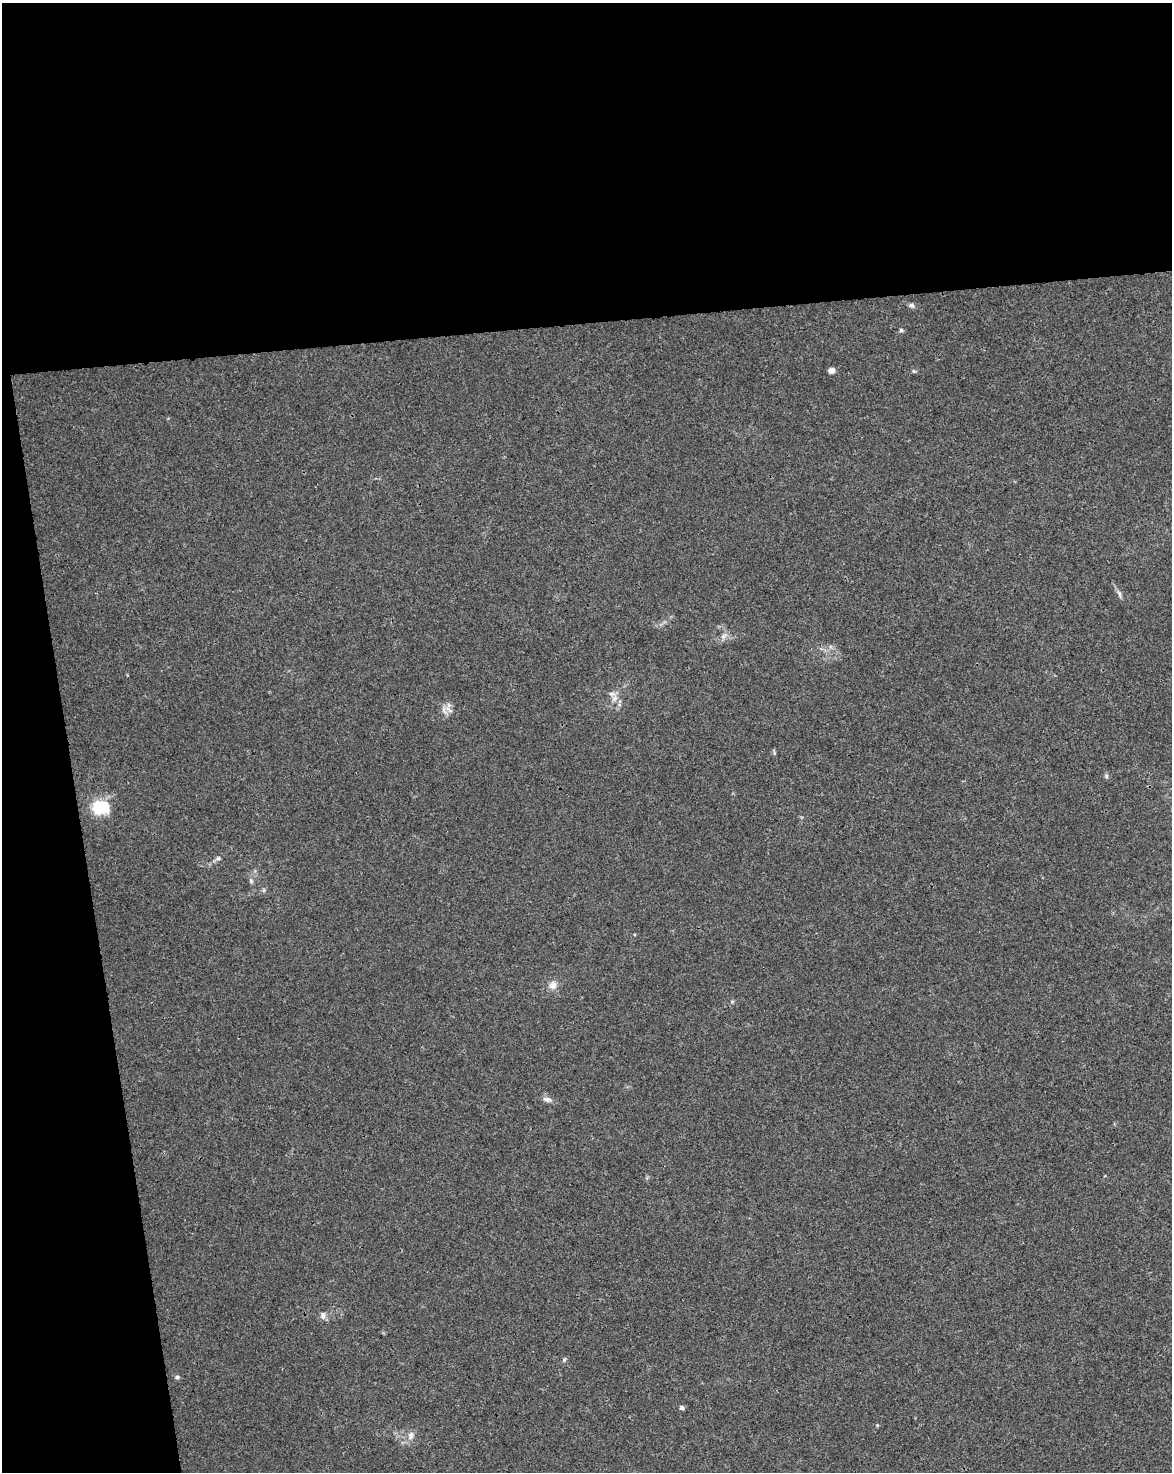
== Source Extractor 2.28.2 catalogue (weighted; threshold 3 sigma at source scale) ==
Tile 1 of 4 x 3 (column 1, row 1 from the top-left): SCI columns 57-1226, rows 3009-4478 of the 4791 x 4502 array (HDU 1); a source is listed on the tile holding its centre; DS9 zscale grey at full resolution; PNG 1174 x 1474 px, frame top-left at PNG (2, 3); no overlay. Shown black and unused: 28% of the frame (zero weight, under 3 of 4 exposures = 5% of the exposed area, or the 3 px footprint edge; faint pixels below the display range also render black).
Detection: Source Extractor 2.28.2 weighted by HDU 2 'WHT'; one run over the whole footprint, this tile lists its part. Background 0.00476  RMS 0.003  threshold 0.0135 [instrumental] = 3 sigma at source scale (4.5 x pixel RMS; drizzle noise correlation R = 1.50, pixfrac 1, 0.0396/0.0396 arcsec/px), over >= 5 px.
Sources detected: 22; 1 inside a brighter listed object's ellipse — not listed separately; the other 21 listed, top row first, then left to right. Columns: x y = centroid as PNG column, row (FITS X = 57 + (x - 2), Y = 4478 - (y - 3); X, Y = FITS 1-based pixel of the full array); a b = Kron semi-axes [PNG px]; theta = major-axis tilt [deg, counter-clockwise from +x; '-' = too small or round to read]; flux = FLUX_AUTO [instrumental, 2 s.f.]
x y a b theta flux
911 305 8 6 -11 0.84
901 330 5 5 - 0.51
831 371 7 6 - 1.5
914 371 5 5 - 0.41
1119 594 13 4 -71 0.96
724 636 11 6 53 1.4
614 698 12 7 58 1.7
448 709 15 6 -43 1.7
1106 776 6 5 - 0.54
100 807 20 16 -6 11
218 858 7 6 - 0.78
251 880 8 5 -63 0.67
264 890 6 4 89 0.44
553 985 12 10 73 2.2
547 1099 14 6 -12 1.4
323 1316 10 8 -90 1.3
564 1360 6 5 - 0.54
177 1377 7 5 0 0.6
682 1408 5 5 - 0.75
877 1425 5 4 - 0.27
411 1435 13 8 72 1.9